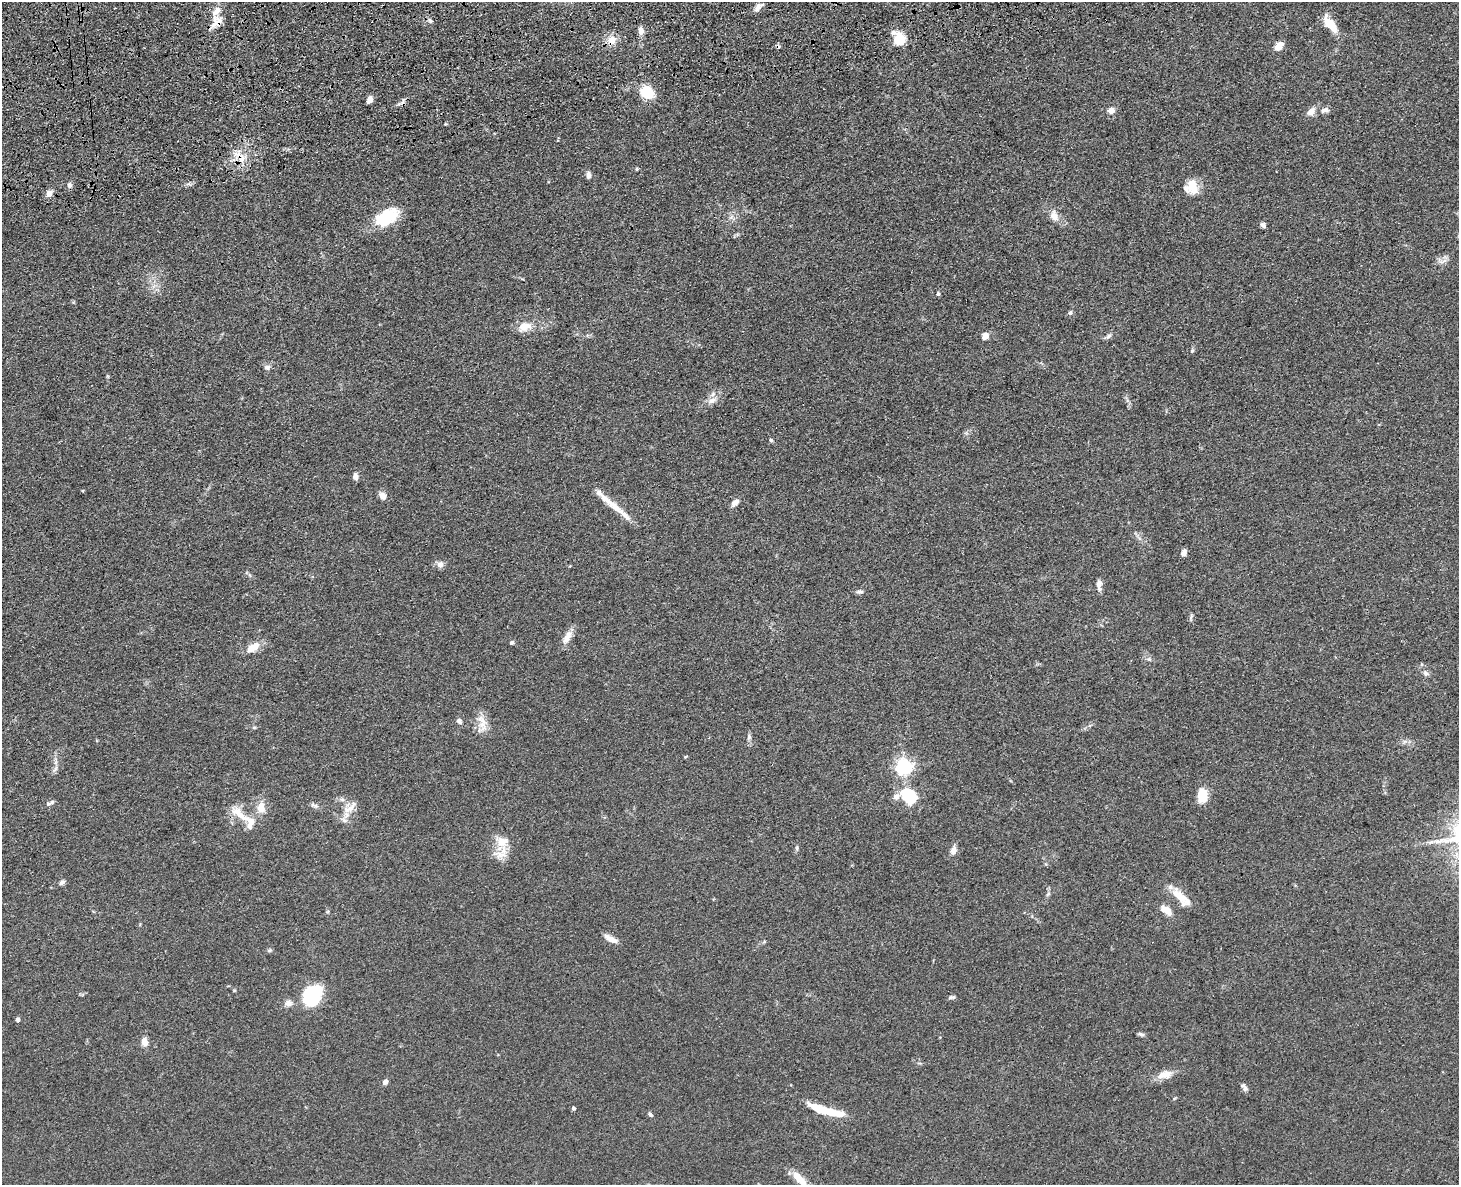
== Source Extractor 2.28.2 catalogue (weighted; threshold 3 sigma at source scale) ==
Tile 8 of 3 x 4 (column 2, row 3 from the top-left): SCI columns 1728-3184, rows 1300-2482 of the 4800 x 4963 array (HDU 1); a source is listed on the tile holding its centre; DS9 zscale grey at full resolution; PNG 1461 x 1187 px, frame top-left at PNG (2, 2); no overlay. Shown black and unused: <1% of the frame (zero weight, under 3 of 4 exposures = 6% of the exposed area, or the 3 px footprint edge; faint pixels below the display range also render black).
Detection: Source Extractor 2.28.2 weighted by HDU 2 'WHT'; one run over the whole footprint, this tile lists its part. Background 0.0683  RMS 0.0059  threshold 0.0265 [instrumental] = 3 sigma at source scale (4.5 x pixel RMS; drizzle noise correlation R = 1.50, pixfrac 1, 0.05/0.05 arcsec/px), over >= 5 px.
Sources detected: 95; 2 inside a brighter object's white glare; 2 cosmic-ray / hot-pixel residue — not listed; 7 inside a brighter listed object's ellipse — not listed separately; the other 84 listed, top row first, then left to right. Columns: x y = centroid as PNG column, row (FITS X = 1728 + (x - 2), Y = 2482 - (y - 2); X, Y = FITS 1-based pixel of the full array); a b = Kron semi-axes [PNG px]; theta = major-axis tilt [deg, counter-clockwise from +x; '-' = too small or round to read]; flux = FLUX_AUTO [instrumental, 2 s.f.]
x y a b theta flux
758 7 12 6 43 3.2
430 20 7 5 -68 1.3
217 21 18 13 48 6.6
1330 24 21 9 -52 12
641 31 10 6 -84 3.7
611 40 10 9 - 6.9
899 40 11 10 - 15
1279 47 8 6 49 7.4
647 92 12 9 -44 21
369 100 8 6 69 3
1111 110 5 5 - 6.5
1325 110 12 7 18 2.7
1311 111 11 8 42 4.3
445 124 4 4 - 0.56
241 159 15 9 -82 7.3
637 169 4 4 - 0.63
588 175 8 5 -87 2.2
69 185 7 6 - 1.9
1193 186 20 12 -80 9.1
49 193 9 7 62 3.4
1054 216 12 9 -68 5
387 217 30 17 32 24
1263 225 6 5 - 1.9
1443 261 12 4 25 2.1
938 294 5 4 - 0.92
1070 313 6 5 - 1.2
525 327 19 12 23 7.4
985 336 7 7 - 4
1108 336 9 5 45 1.5
1192 351 5 5 - 0.83
267 367 9 7 3 1.8
712 400 13 7 19 3.8
771 440 5 4 - 1.1
355 476 9 7 -80 2.2
382 496 9 7 -56 4
735 502 9 6 43 3.7
612 504 49 7 -39 12
1183 553 7 5 67 2.8
440 564 10 9 - 2.6
1099 585 13 6 -88 3
860 592 10 5 0 1.5
1191 618 10 4 80 1
567 637 22 8 60 5.1
511 643 5 5 - 1.1
253 647 18 9 32 7.3
1149 659 6 5 - 1.2
1426 673 7 5 -44 1.5
459 721 7 6 - 1.7
482 724 20 12 -69 7.5
254 727 6 4 19 0.7
749 737 8 5 -77 1.5
685 757 5 3 - 0.62
904 767 6 6 - 180
55 769 10 4 60 1.6
1202 795 14 9 86 12
909 796 24 18 -47 19
342 799 7 4 -1 1.3
52 802 8 5 30 1.5
314 805 13 4 -23 1.7
261 807 12 9 87 6.9
351 808 24 7 59 6.1
239 814 31 10 -38 10
502 842 17 15 33 9.9
797 848 6 4 -90 0.92
953 850 11 8 76 3.1
62 882 8 5 43 1.5
1048 894 7 4 45 1
1179 895 30 11 -48 10
1166 910 15 8 -35 5.8
611 939 18 6 -26 4.7
270 950 7 5 2 0.98
315 993 18 15 -17 29
952 997 9 4 5 1.3
288 1003 12 8 8 3.2
18 1019 5 5 - 1.3
1141 1034 9 5 -24 1.4
144 1042 10 7 -84 4.8
1165 1075 20 10 14 6.9
385 1082 6 5 - 2.3
1245 1088 8 7 - 1.9
573 1108 4 3 - 1.5
825 1110 42 8 -16 19
650 1114 6 5 - 1.2
799 1179 26 8 -47 8.9
Overlapping masked pixels (flux is a lower limit): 3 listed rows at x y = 217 21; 611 40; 241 159
Isophote crosses this tile's border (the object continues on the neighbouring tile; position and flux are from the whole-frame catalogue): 1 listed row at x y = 799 1179